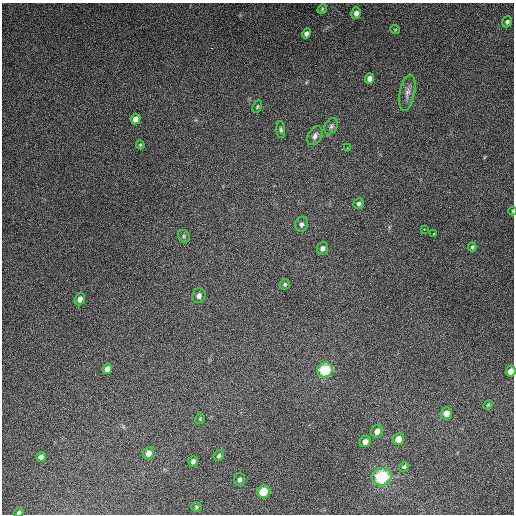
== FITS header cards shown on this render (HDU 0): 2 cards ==
NAXIS1  =                  512
NAXIS2  =                  512

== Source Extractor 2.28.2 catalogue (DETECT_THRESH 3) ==
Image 512 x 512 px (HDU 0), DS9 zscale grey, 1 PNG px = 1 image px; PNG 516 x 516 px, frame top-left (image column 1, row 512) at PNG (2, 3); each listed source drawn as its Kron ellipse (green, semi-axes under 4 px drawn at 4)
Background 4910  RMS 310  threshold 925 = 3 sigma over >= 5 px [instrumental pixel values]
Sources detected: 44; all 44 listed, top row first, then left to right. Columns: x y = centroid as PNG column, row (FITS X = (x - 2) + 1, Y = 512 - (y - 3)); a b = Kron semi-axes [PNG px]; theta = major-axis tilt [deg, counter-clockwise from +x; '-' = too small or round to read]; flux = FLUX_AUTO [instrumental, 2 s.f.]
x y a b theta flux
322 9 5 4 - 2.2e+04
356 13 6 5 - 9.6e+04
507 22 6 5 - 4.1e+04
395 29 5 3 - 1.6e+04
306 34 5 4 - 7.2e+04
370 79 5 4 - 1.1e+05
407 93 18 7 79 1.4e+05
257 107 6 3 64 2.5e+04
136 119 5 4 - 1.4e+05
331 126 9 6 62 6.0e+04
281 130 8 4 -86 4.3e+04
315 136 10 6 58 8.6e+04
140 145 4 4 - 2.3e+04
347 148 3 2 - 2.2e+04
359 204 5 5 - 5.6e+04
513 211 4 3 - 1.6e+04
301 224 7 6 - 6.0e+04
424 229 3 3 - 1.9e+04
434 234 3 2 - 2.2e+04
184 236 7 5 -48 3.8e+04
472 247 4 3 - 2.9e+04
322 248 6 5 - 7.4e+04
285 284 5 5 - 3.5e+04
199 296 7 6 - 9.2e+04
80 299 6 5 - 1.0e+05
107 369 5 4 - 1.4e+05
325 370 8 7 - 1.0e+06
511 371 5 5 - 1.5e+05
488 405 5 4 - 2.3e+04
446 413 6 5 - 1.8e+05
200 419 5 3 - 2.0e+04
377 431 7 5 68 1.2e+05
399 439 6 5 - 2.1e+05
365 442 6 5 - 1.2e+05
148 453 6 5 - 1.6e+05
219 455 6 5 - 4.8e+04
41 457 5 4 - 6.8e+04
193 461 5 5 - 6.5e+04
404 467 5 4 - 3.9e+04
382 477 10 8 16 1.5e+06
240 479 7 5 86 5.8e+04
263 492 6 6 - 6.4e+05
196 507 5 4 - 2.9e+04
19 512 5 4 - 3.8e+04
At the frame edge (FLAGS 8, measured only in part): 3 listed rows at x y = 513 211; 511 371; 19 512